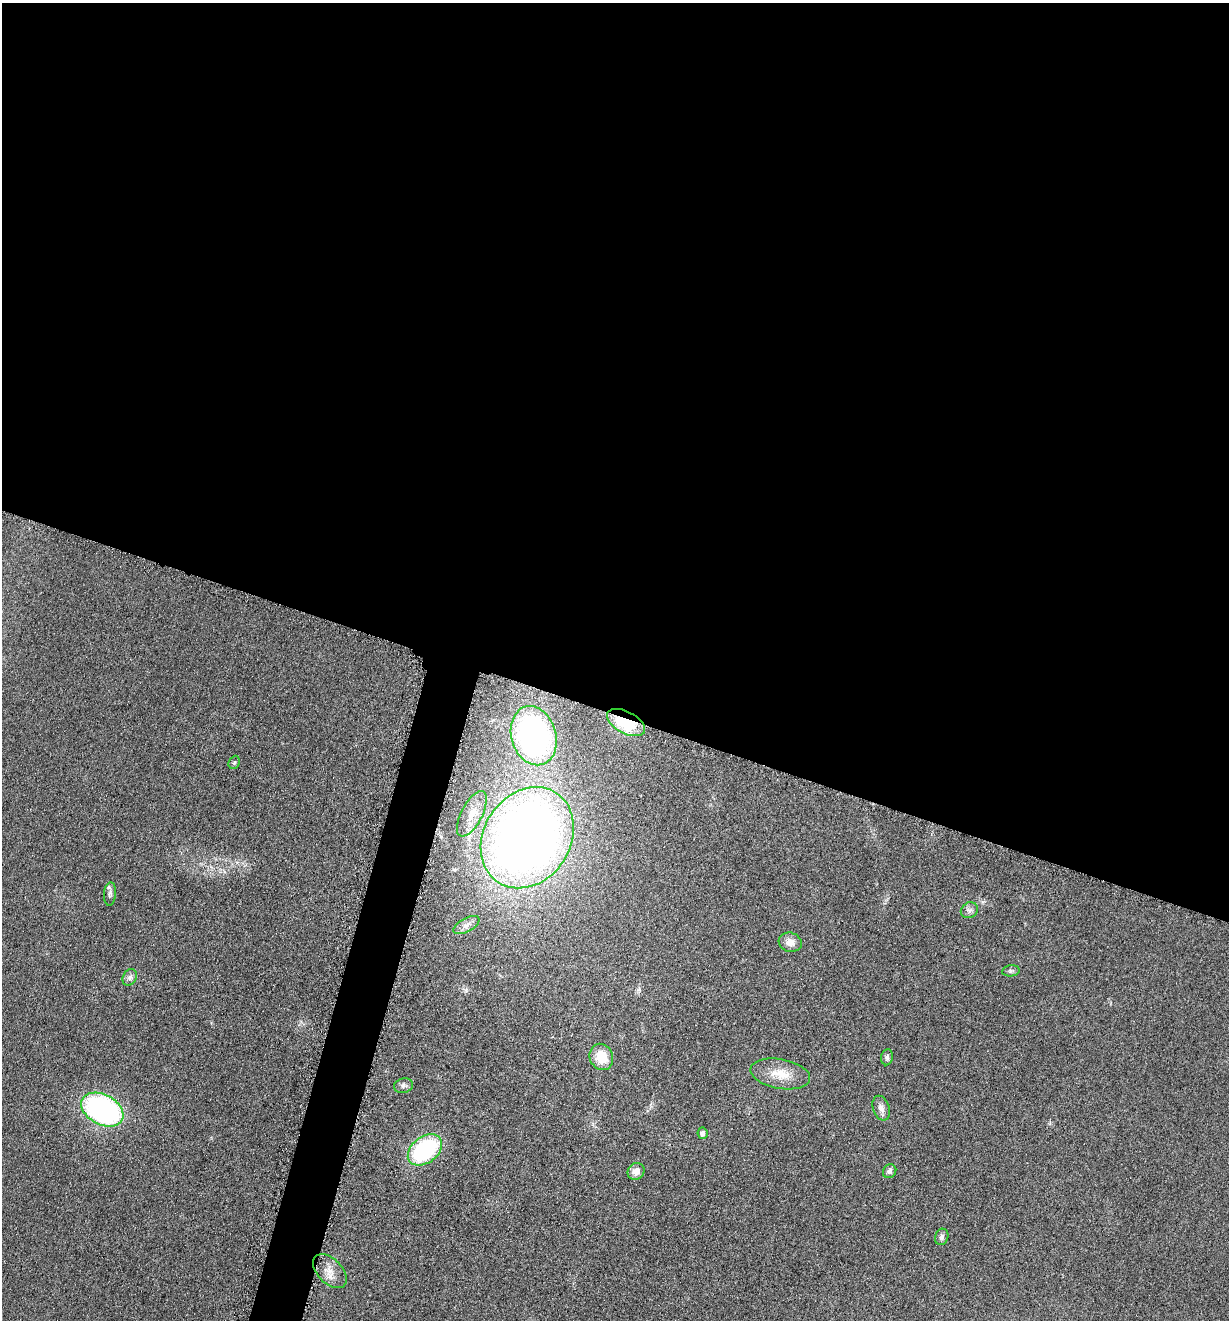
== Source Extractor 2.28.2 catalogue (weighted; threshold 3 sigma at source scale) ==
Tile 3 of 4 x 4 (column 3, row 1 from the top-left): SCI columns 2731-3957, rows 3970-5287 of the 5322 x 5306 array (HDU 1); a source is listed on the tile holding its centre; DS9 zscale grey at full resolution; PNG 1231 x 1322 px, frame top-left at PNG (2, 3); each listed source drawn as its Kron ellipse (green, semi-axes under 4 px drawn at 4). Shown black and unused: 56% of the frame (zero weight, under 3 of 6 exposures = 2% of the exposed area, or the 3 px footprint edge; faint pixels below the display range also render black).
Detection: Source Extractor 2.28.2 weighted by HDU 2 'WHT'; one run over the whole footprint, this tile lists its part. Background 0.0753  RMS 0.0097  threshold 0.0395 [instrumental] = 3 sigma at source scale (4.09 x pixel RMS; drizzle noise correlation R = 1.36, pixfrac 0.8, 0.05/0.05 arcsec/px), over >= 5 px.
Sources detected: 23; all 23 listed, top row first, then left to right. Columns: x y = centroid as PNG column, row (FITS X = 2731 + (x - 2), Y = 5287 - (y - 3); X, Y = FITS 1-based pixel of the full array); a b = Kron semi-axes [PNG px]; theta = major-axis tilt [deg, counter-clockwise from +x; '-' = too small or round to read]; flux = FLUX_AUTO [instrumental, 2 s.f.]
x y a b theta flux
626 722 21 11 -28 41
534 736 30 22 -73 220
234 762 7 5 66 1.6
472 814 25 10 62 13
527 838 53 43 57 890
110 894 12 6 84 3.1
969 910 9 7 34 3.4
466 925 14 7 28 4.9
790 942 11 9 -17 7.6
1011 971 9 5 7 2.1
130 977 9 6 60 3.3
601 1057 13 11 -68 20
887 1057 8 6 83 2.4
780 1074 30 14 -10 19
403 1086 9 7 11 3
881 1108 13 8 -71 5.2
102 1110 22 15 -28 210
702 1133 6 5 - 3.5
425 1150 19 13 37 100
636 1171 9 8 - 7
890 1171 7 6 - 3.4
942 1237 8 6 74 2.7
330 1271 20 12 -46 11
Overlapping masked pixels (flux is a lower limit): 1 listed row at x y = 626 722